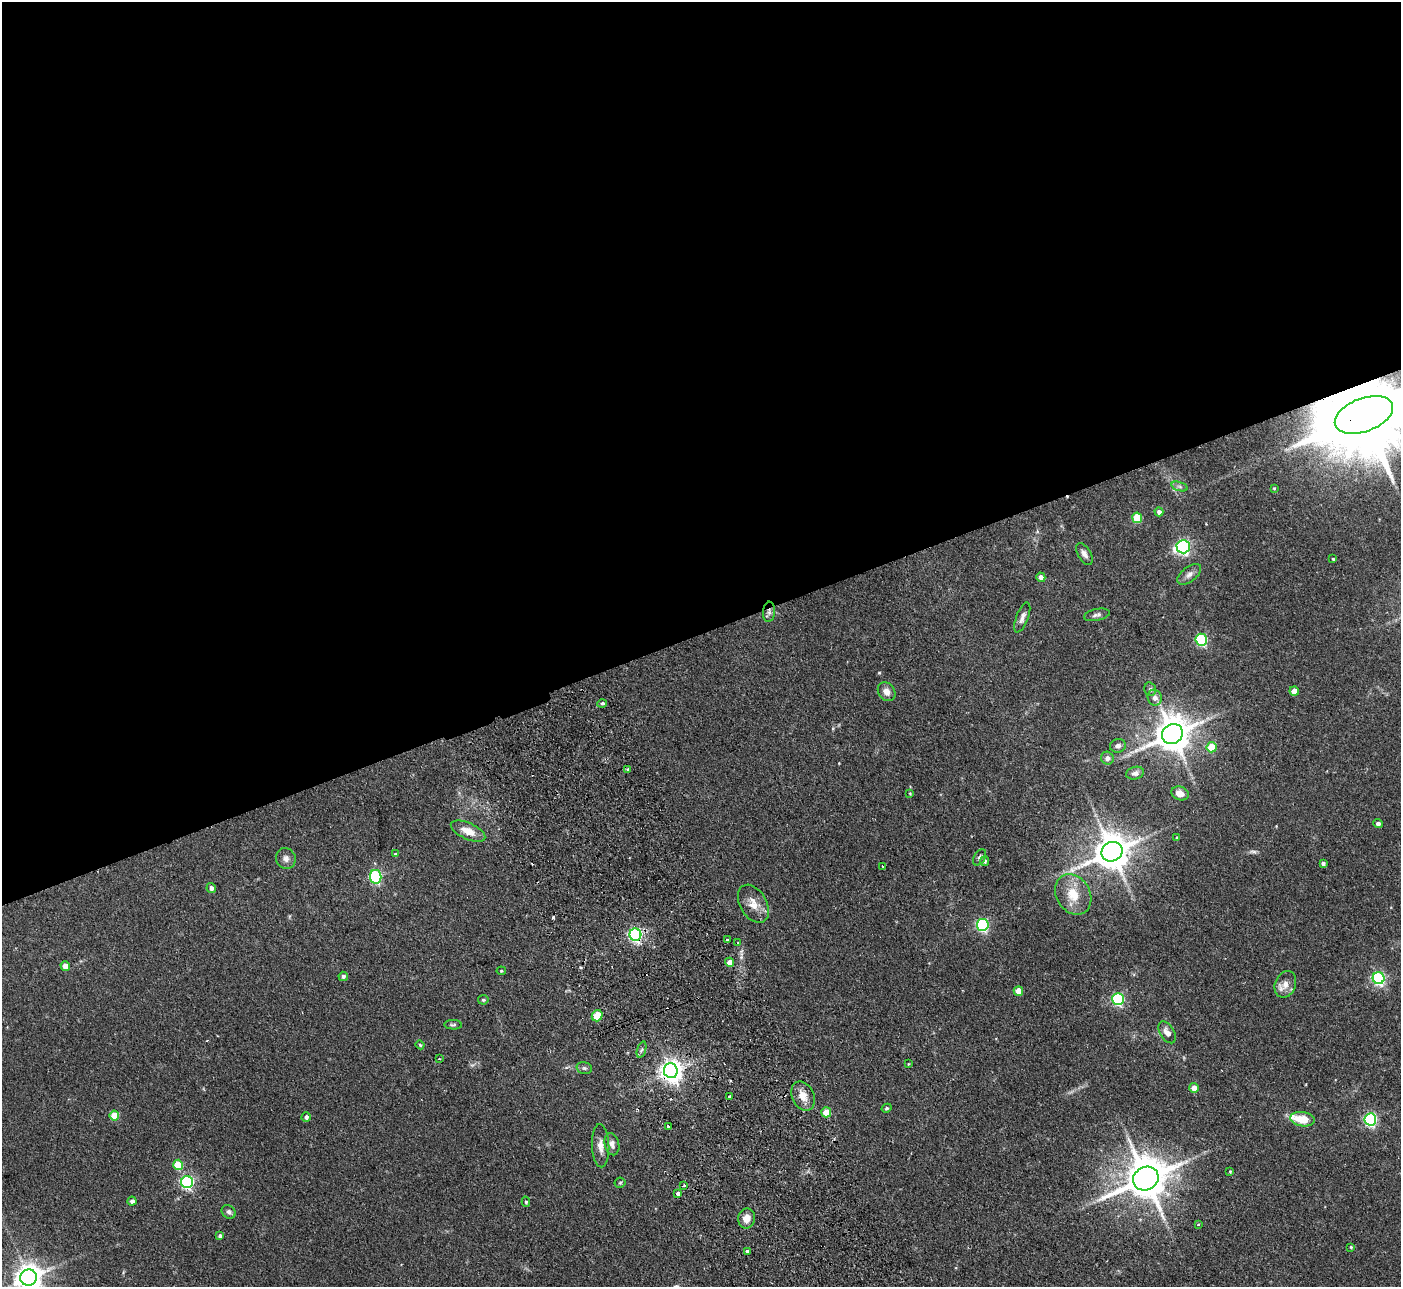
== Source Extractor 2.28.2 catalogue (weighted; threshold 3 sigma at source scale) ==
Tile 2 of 4 x 4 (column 2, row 1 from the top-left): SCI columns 1453-2851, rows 4038-5322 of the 5702 x 5634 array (HDU 1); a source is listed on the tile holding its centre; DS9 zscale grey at full resolution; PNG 1403 x 1289 px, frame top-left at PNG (2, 2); each listed source drawn as its Kron ellipse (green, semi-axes under 4 px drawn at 4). Shown black and unused: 49% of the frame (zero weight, under 2 of 3 exposures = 3% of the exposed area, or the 3 px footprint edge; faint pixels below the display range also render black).
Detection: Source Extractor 2.28.2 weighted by HDU 2 'WHT'; one run over the whole footprint, this tile lists its part. Background 0.0933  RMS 0.0062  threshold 0.028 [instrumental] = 3 sigma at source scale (4.5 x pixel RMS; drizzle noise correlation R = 1.50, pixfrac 1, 0.05/0.05 arcsec/px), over >= 5 px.
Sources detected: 96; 3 cosmic-ray / hot-pixel residue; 1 long thin detection or spike segment (spike, bleed or trail) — neither listed nor drawn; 1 inside a brighter listed object's ellipse — not listed separately; the other 91 listed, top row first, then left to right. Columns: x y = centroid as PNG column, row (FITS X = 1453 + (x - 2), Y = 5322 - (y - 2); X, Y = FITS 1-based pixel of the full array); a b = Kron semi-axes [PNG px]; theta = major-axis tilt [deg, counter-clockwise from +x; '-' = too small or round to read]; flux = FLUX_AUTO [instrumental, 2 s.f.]
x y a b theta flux
1364 415 30 16 21 12000
1180 487 8 3 -19 1.2
1274 488 3 3 - 0.51
1159 512 4 4 - 2
1137 518 5 5 - 22
1183 547 6 6 - 140
1084 554 12 6 -59 2.9
1333 559 3 3 - 0.62
1189 574 14 7 38 3.2
1041 577 5 4 - 3.7
769 612 10 6 84 1.9
1097 615 13 6 11 2
1022 617 16 6 69 2.9
1201 640 6 5 - 65
1150 689 7 5 -76 1.4
1294 691 5 4 - 6
887 692 10 8 -53 4
1155 698 8 7 - 3.2
602 703 5 4 - 1.8
1172 734 11 9 34 1400
1118 746 8 6 11 1.9
1212 747 5 5 - 19
1107 758 6 6 - 3
628 770 3 3 - 5.1
1135 773 9 6 16 2.2
910 793 3 3 - 0.52
1180 793 9 6 -19 4.5
1378 823 4 4 - 2.1
468 831 18 8 -24 8
1177 838 3 3 - 0.75
1112 852 11 9 30 1500
395 854 3 3 - 0.81
980 857 9 5 60 1.6
286 858 10 10 - 2.9
985 861 5 4 - 1.2
1323 863 4 3 - 1.4
882 866 3 2 - 0.47
376 877 7 5 -82 79
211 888 5 4 - 2.3
1073 894 21 17 -58 15
753 904 21 13 -60 7.7
983 925 6 6 - 84
635 935 6 6 - 120
727 940 3 3 - 1.5
738 943 3 2 - 0.53
730 962 4 4 - 4.8
65 966 5 4 - 8.2
501 971 5 4 - 0.66
343 976 5 4 - 1.4
1379 978 6 6 - 110
1285 984 14 10 67 5.1
1018 991 5 4 - 7.9
1118 999 6 5 - 76
483 1000 5 4 - 0.98
597 1016 6 5 - 17
453 1025 9 4 -3 1.2
1167 1032 12 7 -58 4.2
420 1045 4 3 - 0.66
642 1050 8 3 71 1.2
439 1059 3 2 - 0.38
908 1064 2 2 - 0.48
584 1068 8 5 -15 1.4
671 1071 7 7 - 470
1194 1088 5 4 - 5.5
730 1096 3 2 - 1.3
803 1096 15 11 -66 6.2
887 1108 5 4 - 0.85
826 1112 5 5 - 14
114 1115 5 5 - 16
306 1117 4 4 - 1.8
1302 1119 12 7 -7 12
1370 1119 6 6 - 100
668 1126 3 3 - 3.7
612 1144 11 7 -76 2.7
601 1146 21 8 -88 5
178 1165 5 5 - 21
1230 1171 3 3 - 0.47
1146 1178 13 11 28 2200
187 1182 6 6 - 110
620 1183 5 5 - 0.8
684 1186 3 3 - 1.4
678 1193 4 3 - 13
132 1201 4 4 - 2.2
526 1202 5 4 - 0.88
229 1212 7 6 - 1.9
747 1218 10 8 79 5.1
1198 1225 3 3 - 1.2
220 1236 4 4 - 1.7
1351 1247 4 4 - 0.67
747 1251 3 3 - 7.7
28 1277 8 8 - 700
Overlapping masked pixels (flux is a lower limit): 4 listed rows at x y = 1364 415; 769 612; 635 935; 671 1071
Isophote crosses this tile's border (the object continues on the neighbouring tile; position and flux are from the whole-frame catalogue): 2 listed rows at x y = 1364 415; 28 1277